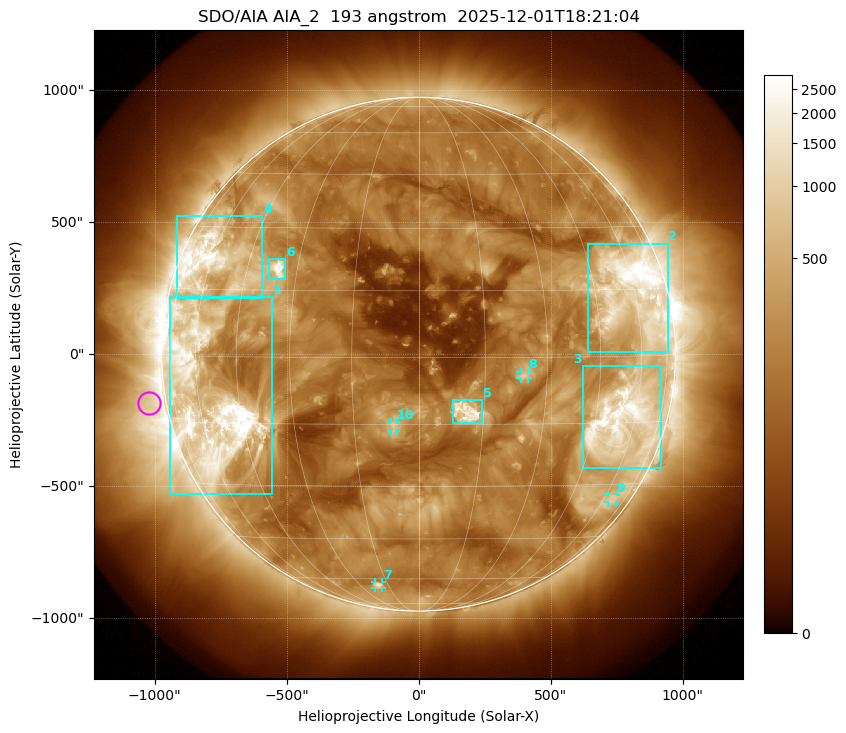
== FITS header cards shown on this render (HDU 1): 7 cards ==
TELESCOP= 'SDO/AIA '           / For AIA: SDO/AIA
INSTRUME= 'AIA_2   '           / For AIA: AIA_ATA1, AIA_ATA2, AIA_ATA3 or AIA_AT
WAVELNTH=                  193 / [angstrom] Wavelength
WAVEUNIT= 'angstrom'           / Wavelength unit: angstrom
DATE-OBS= '2025-12-01T18:21:04.843' / [ISO] Date when observation started; ISO 8
CTYPE1  = 'HPLN-TAN'           / CTYPE1: HPLN
CTYPE2  = 'HPLT-TAN'           / CTYPE2: HPLT

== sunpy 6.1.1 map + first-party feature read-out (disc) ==
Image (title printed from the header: SDO/AIA AIA_2  193 angstrom  2025-12-01T18:21:04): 1024 x 1024 px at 2.4 arcsec/px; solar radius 973 arcsec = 406 px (full disc in frame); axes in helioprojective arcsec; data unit not stated in the header (colour bar unlabelled)
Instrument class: DISC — disc imager (sunpy class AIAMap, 193 A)
Bright regions (active regions / flare kernels): reference = the median radial profile (limb darkening/brightening removed); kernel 9 px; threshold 5 sigma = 521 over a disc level ~190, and >= 1.15x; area >= 12 px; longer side >= 10 px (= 24 arcsec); searched inside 0.97 R_sun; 10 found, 10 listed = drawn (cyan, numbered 1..; 4 of them under ~33 arcsec drawn as corner ticks so the feature stays visible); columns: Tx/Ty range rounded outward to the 5 arcsec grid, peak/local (2 s.f.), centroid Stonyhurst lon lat
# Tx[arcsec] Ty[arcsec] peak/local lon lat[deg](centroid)
1 -945..-555 -530..215 23 -56 -10
2 640..945 10..420 22 +59 +14
3 625..920 -430..-45 12 +55 -15
4 -915..-590 210..525 9.9 -59 +21
5 130..240 -260..-175 15 +11 -12
6 -570..-505 280..360 17 -35 +20
7 -165..-140 -885..-865 5.5 -20 -63
8 385..415 -90..-65 5.6 +24 -4
9 715..750 -565..-535 3.4 +65 -34
10 -105..-85 -290..-255 5.4 -6 -15
Off-limb structures (1.02-1.3 R_sun): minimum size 162 px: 2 found; the strongest spans PA ~65..135 deg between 1.02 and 1.3 R_sun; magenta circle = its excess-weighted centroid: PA ~100 deg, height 1.07 R_sun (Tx ~-1020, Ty ~-185 arcsec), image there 2.8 x the reference